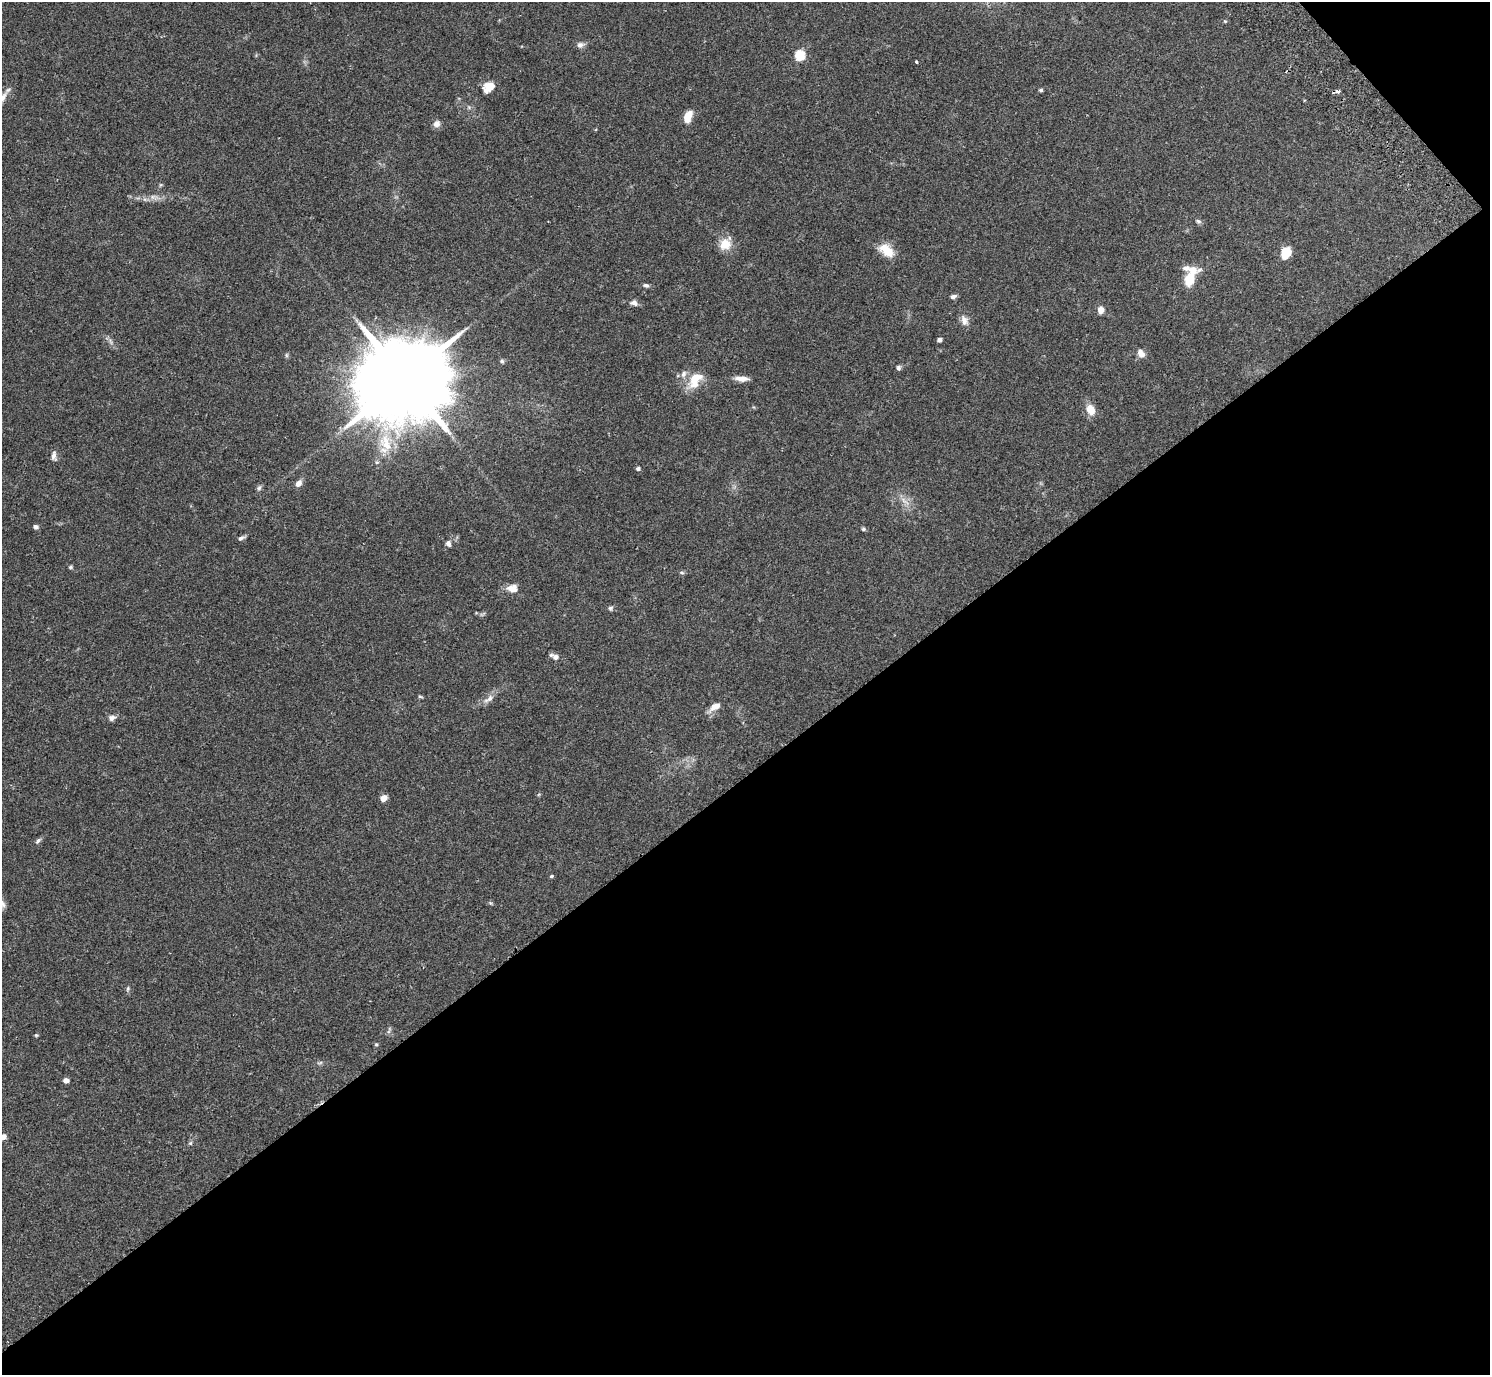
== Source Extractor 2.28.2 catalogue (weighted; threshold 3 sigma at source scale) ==
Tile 12 of 4 x 4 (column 4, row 3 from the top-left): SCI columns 4514-6001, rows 1576-2948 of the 6052 x 6035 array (HDU 1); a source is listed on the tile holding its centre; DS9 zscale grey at full resolution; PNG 1492 x 1377 px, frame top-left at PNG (2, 2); no overlay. Shown black and unused: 45% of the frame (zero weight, under 2 of 3 exposures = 3% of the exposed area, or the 3 px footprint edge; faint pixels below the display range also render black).
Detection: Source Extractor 2.28.2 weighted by HDU 2 'WHT'; one run over the whole footprint, this tile lists its part. Background 0.109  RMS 0.0066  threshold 0.0297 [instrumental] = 3 sigma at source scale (4.5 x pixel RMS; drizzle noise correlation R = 1.50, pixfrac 1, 0.05/0.05 arcsec/px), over >= 5 px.
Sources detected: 60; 1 inside a brighter listed object's ellipse — not listed separately; the other 59 listed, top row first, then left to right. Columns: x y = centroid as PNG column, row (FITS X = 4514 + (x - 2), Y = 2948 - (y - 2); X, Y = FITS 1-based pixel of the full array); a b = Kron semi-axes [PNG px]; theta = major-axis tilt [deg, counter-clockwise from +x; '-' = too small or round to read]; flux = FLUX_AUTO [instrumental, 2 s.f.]
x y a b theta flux
1225 21 4 4 - 0.63
580 45 10 7 19 2.4
800 55 5 5 - 42
917 62 3 3 - 1.1
488 87 14 11 35 7.5
1041 90 4 3 - 1.2
1338 91 6 5 - 2
688 116 12 7 67 9.3
437 124 9 8 - 3
160 185 6 4 71 0.8
1198 221 8 5 -17 1.3
725 244 14 13 - 9.1
886 250 19 11 -37 11
1286 253 11 8 77 12
1186 268 10 7 -3 2.9
1190 278 18 8 63 20
646 285 7 5 -17 1.5
953 296 7 5 21 1.8
634 303 10 7 -12 2.6
1101 310 7 6 - 4.7
964 320 14 8 -69 3.8
939 340 4 4 - 2.6
1141 353 11 8 -58 3.8
286 355 6 4 -90 0.87
502 361 6 5 - 1.2
898 368 6 5 - 1.4
741 379 17 6 -3 4.7
403 380 32 19 35 14000
695 380 23 13 58 13
1091 409 11 8 -64 8
385 443 30 16 -72 20
54 456 13 6 -90 2.7
638 469 4 4 - 1.6
298 483 7 6 - 3.9
259 488 7 6 - 1.5
904 501 15 4 -40 3.2
36 527 6 5 - 1.6
863 529 6 5 - 0.97
241 538 8 5 23 1.7
448 543 8 6 -63 2.2
71 567 6 4 -20 0.93
682 573 7 4 -1 0.98
512 588 15 10 -1 5.7
610 608 6 6 - 1.3
555 657 11 6 -27 3
420 697 7 3 -9 0.78
489 699 16 7 34 4
715 706 15 8 29 5
112 718 9 7 16 2.3
383 798 5 4 - 8.8
38 841 10 5 48 1.5
551 876 5 4 - 0.9
3 904 12 7 -61 2.9
128 989 7 4 81 1
36 1035 5 4 - 0.77
376 1045 5 3 - 0.73
66 1080 7 5 -4 2.4
3 1137 5 4 - 4.6
190 1143 6 5 - 0.92
Isophote crosses this tile's border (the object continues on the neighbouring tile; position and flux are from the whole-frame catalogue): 2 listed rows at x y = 3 904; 3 1137